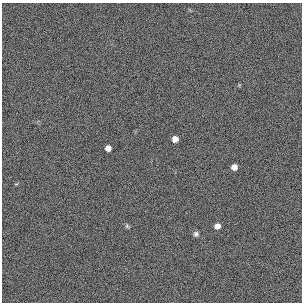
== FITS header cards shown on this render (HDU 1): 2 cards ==
NAXIS1  =                  300 / length of original image axis
NAXIS2  =                  300 / length of original image axis

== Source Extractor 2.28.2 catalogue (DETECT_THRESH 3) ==
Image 300 x 300 px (HDU 1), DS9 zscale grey, 1 PNG px = 1 image px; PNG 304 x 304 px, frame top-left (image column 1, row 300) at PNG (2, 3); no overlay
Background 384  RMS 66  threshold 199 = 3 sigma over >= 5 px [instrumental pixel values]
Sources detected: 6; all 6 listed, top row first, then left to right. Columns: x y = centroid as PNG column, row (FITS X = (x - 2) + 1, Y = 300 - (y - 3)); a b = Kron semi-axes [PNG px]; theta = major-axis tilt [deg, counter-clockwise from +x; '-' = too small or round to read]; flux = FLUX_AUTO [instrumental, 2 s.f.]
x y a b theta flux
175 139 6 5 - 30000
108 148 5 5 - 25000
234 167 5 5 - 25000
127 226 6 5 - 7000
217 226 5 5 - 24000
196 234 6 6 - 12000